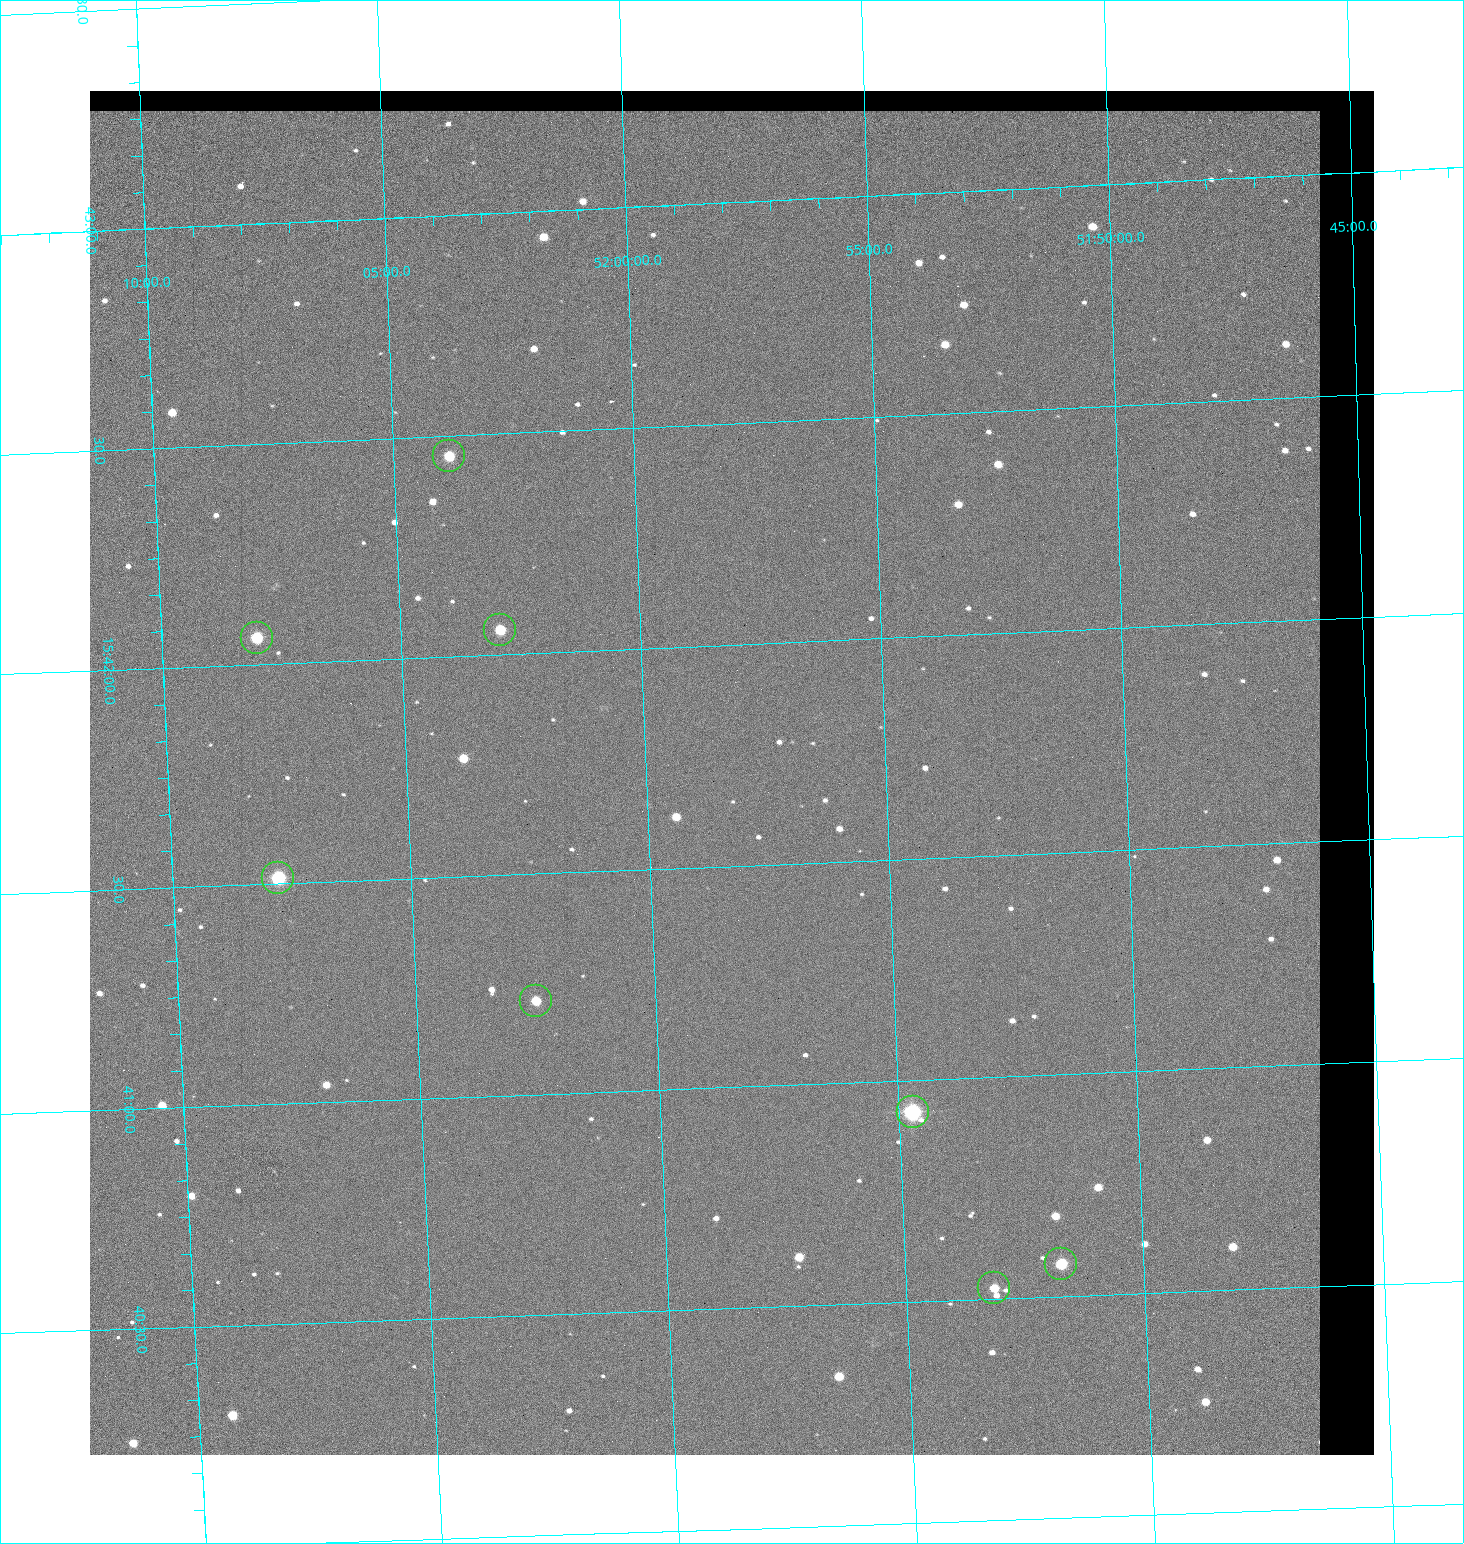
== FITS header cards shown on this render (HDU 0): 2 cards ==
NAXIS1  =                 1284 / length of data axis 1
NAXIS2  =                 1364 / length of data axis 2

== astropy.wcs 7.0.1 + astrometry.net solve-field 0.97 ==
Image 1284 x 1364 px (HDU 0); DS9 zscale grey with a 90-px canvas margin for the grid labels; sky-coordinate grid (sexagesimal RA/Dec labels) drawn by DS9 from the SOLVED WCS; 8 Tycho-2 reference stars matched to detected sources circled (green)
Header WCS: RA---TAN/DEC--TAN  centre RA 15:41:43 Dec +51:58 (235.43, +51.97 deg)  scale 1.26 arcsec/px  FOV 26.9' x 28.5'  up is +92 deg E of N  parity flipped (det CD > 0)
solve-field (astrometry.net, Tycho-2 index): VERIFIED the header's WCS against the Tycho-2 star catalogue (8 matches, 0 conflicts) and refined it, rather than solving blind
Solved WCS: RA---TAN-SIP/DEC--TAN-SIP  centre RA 15:41:43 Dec +51:58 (235.43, +51.97 deg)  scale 1.25 arcsec/px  FOV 26.8' x 28.5'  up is +92 deg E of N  parity flipped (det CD > 0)
The solver's refit moves the header's centre by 0.53 arcsec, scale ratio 0.997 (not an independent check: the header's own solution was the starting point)
Tycho-2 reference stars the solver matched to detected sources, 8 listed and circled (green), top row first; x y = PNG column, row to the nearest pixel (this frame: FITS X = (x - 90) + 1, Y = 1364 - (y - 91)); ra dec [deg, ICRS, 3 dp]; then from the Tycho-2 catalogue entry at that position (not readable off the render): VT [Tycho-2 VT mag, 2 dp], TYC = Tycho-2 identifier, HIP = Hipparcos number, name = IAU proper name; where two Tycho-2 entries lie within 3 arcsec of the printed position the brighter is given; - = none
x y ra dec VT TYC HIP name
449 456 235.614 +52.064 11.61 3489-1132-1 - -
500 630 235.514 +52.049 11.19 3489-1407-1 - -
257 638 235.515 +52.133 11.12 3489-1380-1 - -
278 878 235.378 +52.130 9.31 3489-1322-1 76850 -
536 1001 235.303 +52.042 11.52 3489-958-1 - -
913 1112 235.232 +51.912 9.59 3489-824-1 - -
1061 1264 235.143 +51.862 10.97 3489-1016-1 - -
994 1288 235.131 +51.886 12.29 3489-908-1 - -